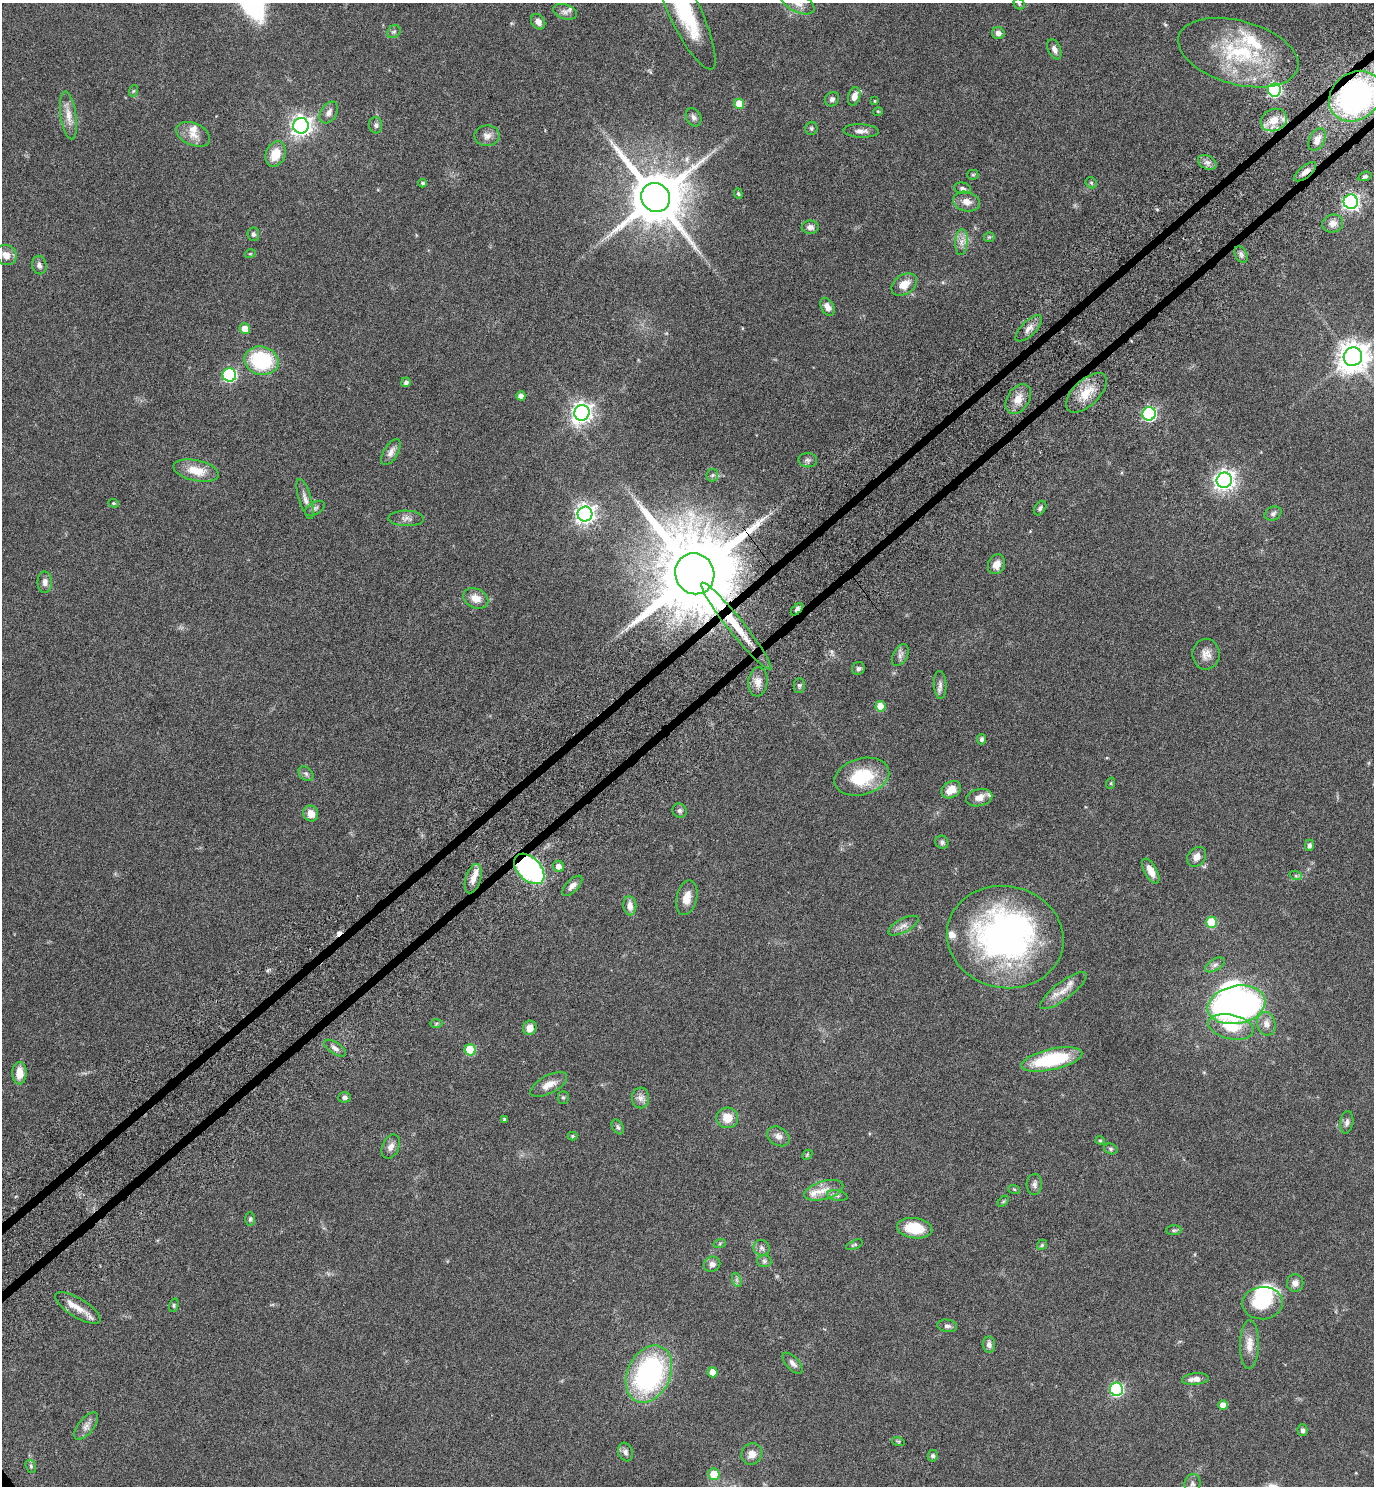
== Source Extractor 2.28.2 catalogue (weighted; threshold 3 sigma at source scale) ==
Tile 10 of 4 x 4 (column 2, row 3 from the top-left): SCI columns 1566-2937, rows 1535-3018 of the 6015 x 6033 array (HDU 1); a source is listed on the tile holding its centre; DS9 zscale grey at full resolution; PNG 1376 x 1488 px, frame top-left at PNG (2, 3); each listed source drawn as its Kron ellipse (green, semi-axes under 4 px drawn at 4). Shown black and unused: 1% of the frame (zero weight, under 6 of 11 exposures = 3% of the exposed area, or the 3 px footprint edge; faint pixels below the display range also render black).
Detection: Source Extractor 2.28.2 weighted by HDU 2 'WHT'; one run over the whole footprint, this tile lists its part. Background 0.0415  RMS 0.0035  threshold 0.0142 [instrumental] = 3 sigma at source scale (4.09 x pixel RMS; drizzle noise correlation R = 1.36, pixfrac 0.8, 0.05/0.05 arcsec/px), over >= 5 px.
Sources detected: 186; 4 inside a brighter object's white glare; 1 cosmic-ray / hot-pixel residue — neither listed nor drawn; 10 inside a brighter listed object's ellipse — not listed separately; the other 171 listed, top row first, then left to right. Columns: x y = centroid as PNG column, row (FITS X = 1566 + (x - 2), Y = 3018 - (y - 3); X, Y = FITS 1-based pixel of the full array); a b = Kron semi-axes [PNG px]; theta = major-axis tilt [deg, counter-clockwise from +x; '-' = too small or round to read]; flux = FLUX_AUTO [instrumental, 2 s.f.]
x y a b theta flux
798 3 18 9 -27 3
1019 4 6 5 - 0.44
684 10 66 16 -64 27
565 12 12 7 -18 1.4
538 22 8 6 -52 1.7
394 32 7 6 - 0.69
998 33 6 6 - 1.3
1054 49 10 6 -67 1.4
1238 53 62 32 -15 30
1274 90 6 6 - 64
133 91 6 4 71 0.4
854 96 9 6 74 2.1
1355 96 28 23 37 86
832 99 7 7 - 0.92
875 101 4 3 - 0.26
739 104 5 5 - 5.8
878 111 5 3 - 0.25
329 113 12 8 57 1.8
68 115 24 8 -82 3.5
694 117 9 7 -60 1.1
1274 120 13 11 24 4.1
376 125 8 6 -86 1
301 126 8 7 - 180
811 128 7 6 - 0.59
861 131 18 6 -2 1.8
193 134 18 11 -24 3.4
487 136 12 10 -2 2
1317 139 12 7 62 2.3
275 154 13 9 69 5.6
1207 162 10 6 -29 1.3
1305 172 13 6 39 2.1
973 175 5 5 - 0.42
1365 176 7 4 19 0.69
423 183 4 3 - 0.7
1091 183 6 5 - 0.52
963 188 9 5 -11 0.79
738 194 5 4 - 0.42
656 198 15 14 - 2200
966 202 13 9 -15 2.5
1351 202 7 7 - 99
1333 223 10 9 - 2.3
810 227 8 6 0 1.3
253 234 7 6 - 0.84
989 237 5 5 - 0.46
961 242 13 6 86 1.9
250 254 5 3 - 0.27
1241 254 9 5 -63 0.89
6 255 11 9 -38 2.6
39 265 9 7 -77 1.2
904 285 14 9 35 4
827 307 9 6 -62 2
1029 328 17 7 44 2.2
245 329 5 5 - 3.5
1353 357 9 9 - 490
261 361 17 14 -14 23
229 375 7 6 - 43
406 382 5 4 - 1
1086 393 25 13 44 6.6
521 396 4 4 - 1.8
1018 399 16 11 57 3.6
582 413 8 7 - 200
1149 414 6 6 - 54
391 452 14 7 59 1.8
808 460 9 7 -6 0.98
196 471 23 10 -12 6.2
712 475 6 6 - 0.58
1224 480 8 7 - 170
305 499 21 6 -73 1.8
114 503 5 4 - 0.36
315 508 11 6 29 0.96
1040 508 8 5 57 0.71
585 514 7 7 - 170
1273 514 9 6 26 0.92
406 518 17 8 -2 1.7
996 564 10 8 61 2.7
695 574 21 19 -64 5700
45 582 10 7 -88 1.5
476 598 13 9 -25 3.2
797 609 7 4 44 1.1
736 626 55 8 -51 11
1206 654 15 13 89 2.7
900 655 12 7 62 1.4
858 668 7 6 - 0.69
758 682 14 9 85 2.5
799 685 7 5 89 0.59
940 685 14 6 -87 1.4
881 706 5 5 - 5.4
982 739 5 4 - 0.98
306 774 8 6 -42 0.82
862 777 28 18 15 15
1111 783 5 3 - 0.31
951 790 10 8 32 3.7
979 798 13 8 13 2.4
680 811 7 6 - 0.78
311 814 8 7 - 3.2
942 842 7 6 - 0.82
1309 845 5 4 - 1.2
1197 857 11 8 50 2.3
558 866 6 5 - 1.9
529 869 18 11 -45 60
1151 871 13 6 -61 3
1296 876 6 4 -18 0.5
473 879 15 7 73 2.7
572 886 13 6 45 1.7
687 898 18 10 77 3.7
630 906 9 6 -83 2.3
1211 922 6 5 - 13
903 926 17 7 28 1.9
1005 937 58 51 -11 100
1215 965 11 5 32 1.1
1063 991 28 8 37 3.9
1236 1005 29 19 10 120
436 1023 6 4 2 0.43
1266 1024 12 9 -79 2.2
1231 1027 23 12 -12 7.9
530 1028 7 6 - 2.7
335 1048 13 5 -34 1.4
470 1050 5 5 - 12
1052 1059 31 10 13 23
19 1073 11 7 89 3.8
549 1084 20 9 27 3.4
345 1097 6 5 - 0.89
563 1097 6 5 - 0.54
640 1098 10 8 -89 1.6
727 1118 11 10 - 4.4
505 1119 4 3 - 0.57
1347 1122 11 6 80 1.1
618 1127 8 5 -59 0.67
573 1136 5 4 - 0.41
778 1136 12 9 -33 1.7
1100 1140 4 4 - 0.33
391 1147 12 8 66 1.8
1111 1149 7 5 -16 0.55
807 1155 6 4 46 0.38
1034 1184 10 8 87 1.1
1014 1189 6 4 -19 0.39
824 1190 20 9 16 3.7
837 1196 10 5 -10 0.83
1003 1201 7 4 45 0.45
250 1219 7 5 89 0.55
915 1228 18 10 -7 9.9
1174 1230 8 5 3 0.58
720 1243 6 4 20 0.44
854 1245 9 4 24 0.47
1042 1245 5 4 - 0.42
761 1248 8 8 - 1.1
764 1261 7 6 - 0.77
712 1264 8 7 - 1.6
737 1280 7 4 -71 0.75
1295 1283 9 8 - 1.7
1262 1303 20 16 1 15
174 1305 7 4 75 0.5
78 1308 26 9 -32 4.3
947 1326 10 6 -10 0.97
1249 1344 24 9 89 3.7
989 1345 8 6 -83 1.4
793 1363 13 6 -48 1.4
713 1372 5 4 - 3.1
649 1374 30 21 64 56
1195 1379 13 6 6 2.3
1116 1389 6 6 - 43
1223 1405 5 5 - 2.9
86 1426 16 7 51 1.9
1303 1430 6 5 - 0.78
898 1441 6 4 -18 0.41
625 1452 9 7 -70 1.1
752 1454 11 10 - 2.7
933 1456 6 5 - 0.72
31 1466 7 5 -69 0.58
714 1474 6 5 - 6.1
1192 1484 10 8 79 1.2
Overlapping masked pixels (flux is a lower limit): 6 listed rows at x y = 1355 96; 1305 172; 695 574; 797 609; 736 626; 529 869
Isophote crosses this tile's border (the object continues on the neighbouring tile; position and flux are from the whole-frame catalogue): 4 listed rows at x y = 798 3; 684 10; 1355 96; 714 1474